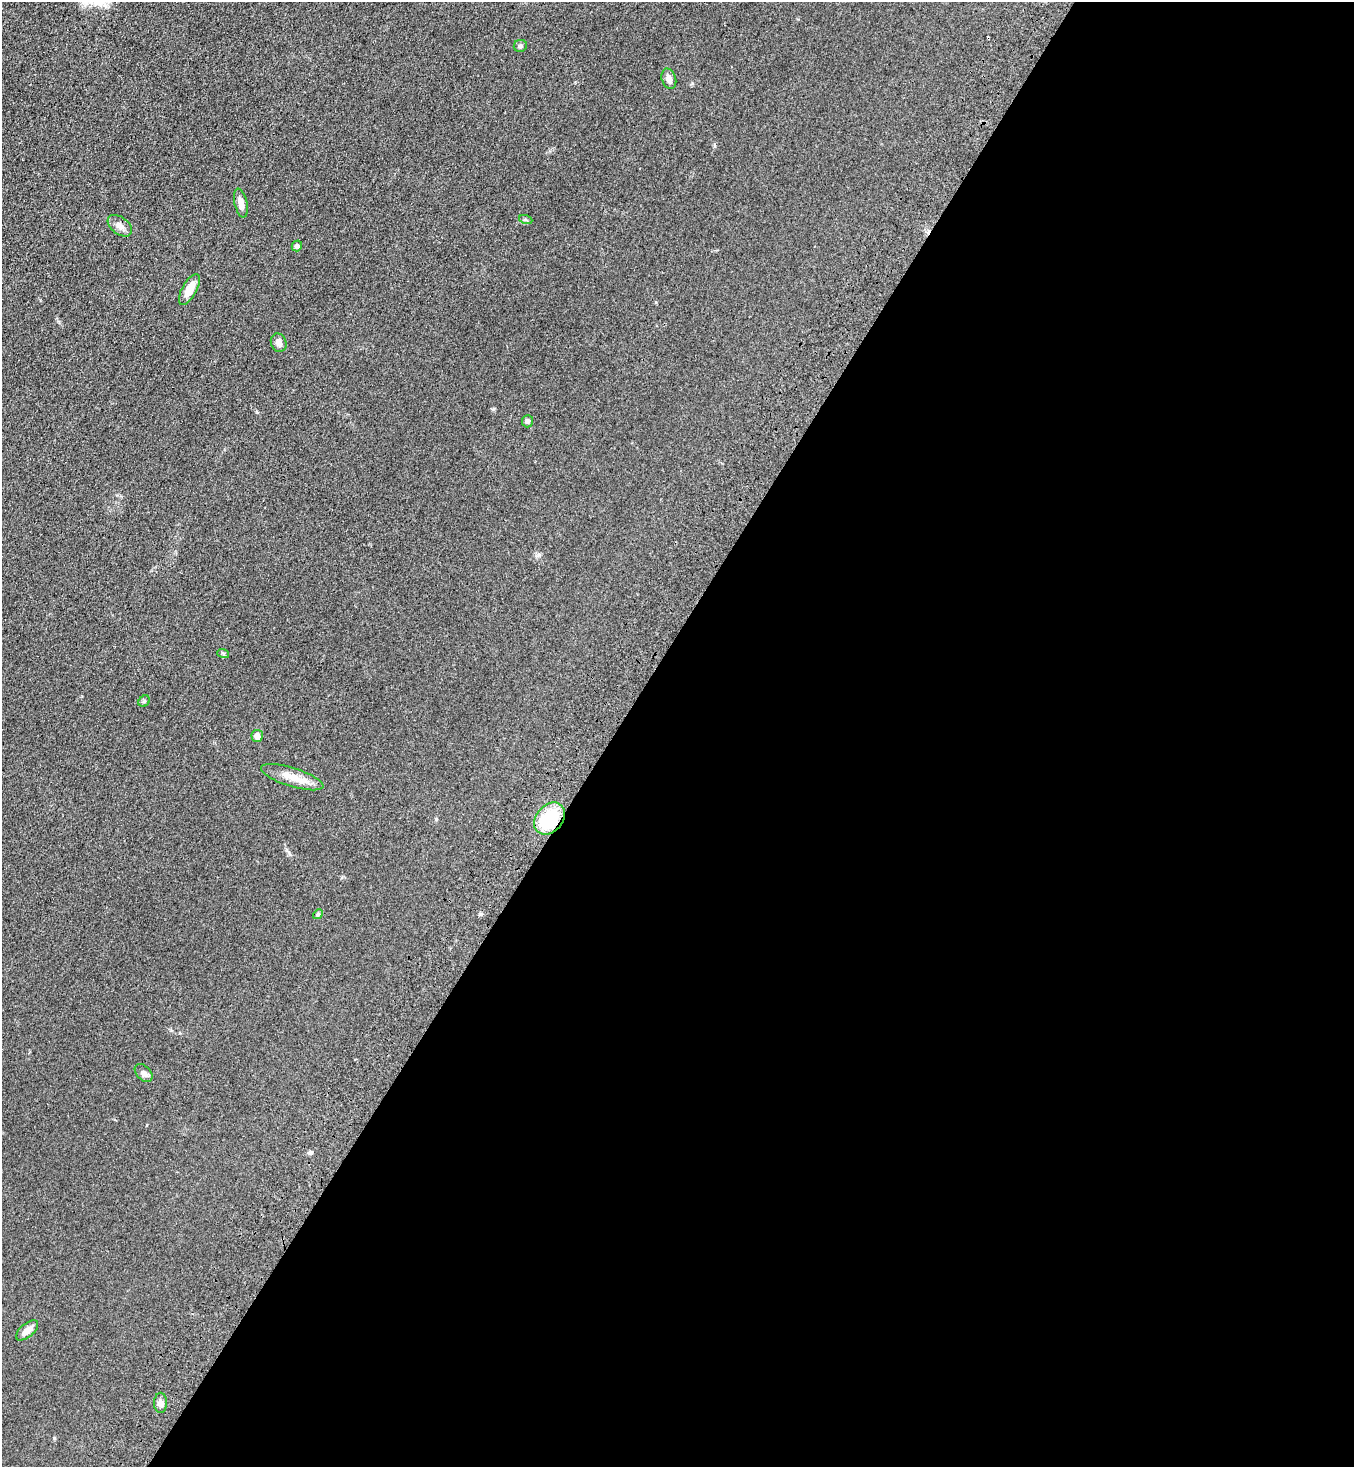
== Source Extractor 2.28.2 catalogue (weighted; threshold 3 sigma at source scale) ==
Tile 12 of 4 x 4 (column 4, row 3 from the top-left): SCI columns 4312-5663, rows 1542-3006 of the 6057 x 6013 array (HDU 1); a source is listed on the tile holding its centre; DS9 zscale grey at full resolution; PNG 1356 x 1469 px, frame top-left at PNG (2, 2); each listed source drawn as its Kron ellipse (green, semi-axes under 4 px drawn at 4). Shown black and unused: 55% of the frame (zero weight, under 3 of 4 exposures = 6% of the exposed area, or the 3 px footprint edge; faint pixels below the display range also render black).
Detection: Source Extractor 2.28.2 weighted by HDU 2 'WHT'; one run over the whole footprint, this tile lists its part. Background 0.0553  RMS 0.0075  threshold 0.0337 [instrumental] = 3 sigma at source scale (4.5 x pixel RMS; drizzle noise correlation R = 1.50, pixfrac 1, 0.05/0.05 arcsec/px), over >= 5 px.
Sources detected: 18; all 18 listed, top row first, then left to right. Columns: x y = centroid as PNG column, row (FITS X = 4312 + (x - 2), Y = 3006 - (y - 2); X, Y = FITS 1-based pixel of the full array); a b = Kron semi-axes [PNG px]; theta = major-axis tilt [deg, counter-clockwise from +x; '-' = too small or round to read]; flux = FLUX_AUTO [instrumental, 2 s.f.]
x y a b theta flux
520 46 6 6 - 1.5
669 79 10 7 -72 4.4
241 203 14 6 -77 5.3
526 220 7 4 -19 1.1
120 226 14 8 -37 4.7
297 246 5 5 - 2.2
189 289 17 7 61 9.8
279 343 9 7 -70 3.6
527 421 6 5 - 1.8
223 653 6 4 -19 0.95
144 701 6 5 - 1.2
257 736 6 5 - 4.8
292 777 32 9 -17 12
550 819 18 13 49 39
318 914 5 4 - 0.88
144 1073 11 7 -47 2.6
27 1330 13 6 40 5.6
160 1403 10 6 90 3.7
Overlapping masked pixels (flux is a lower limit): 1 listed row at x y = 550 819
Unlisted compact peaks at least as high as the median listed source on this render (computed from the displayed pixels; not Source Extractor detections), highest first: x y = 54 1438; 493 409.